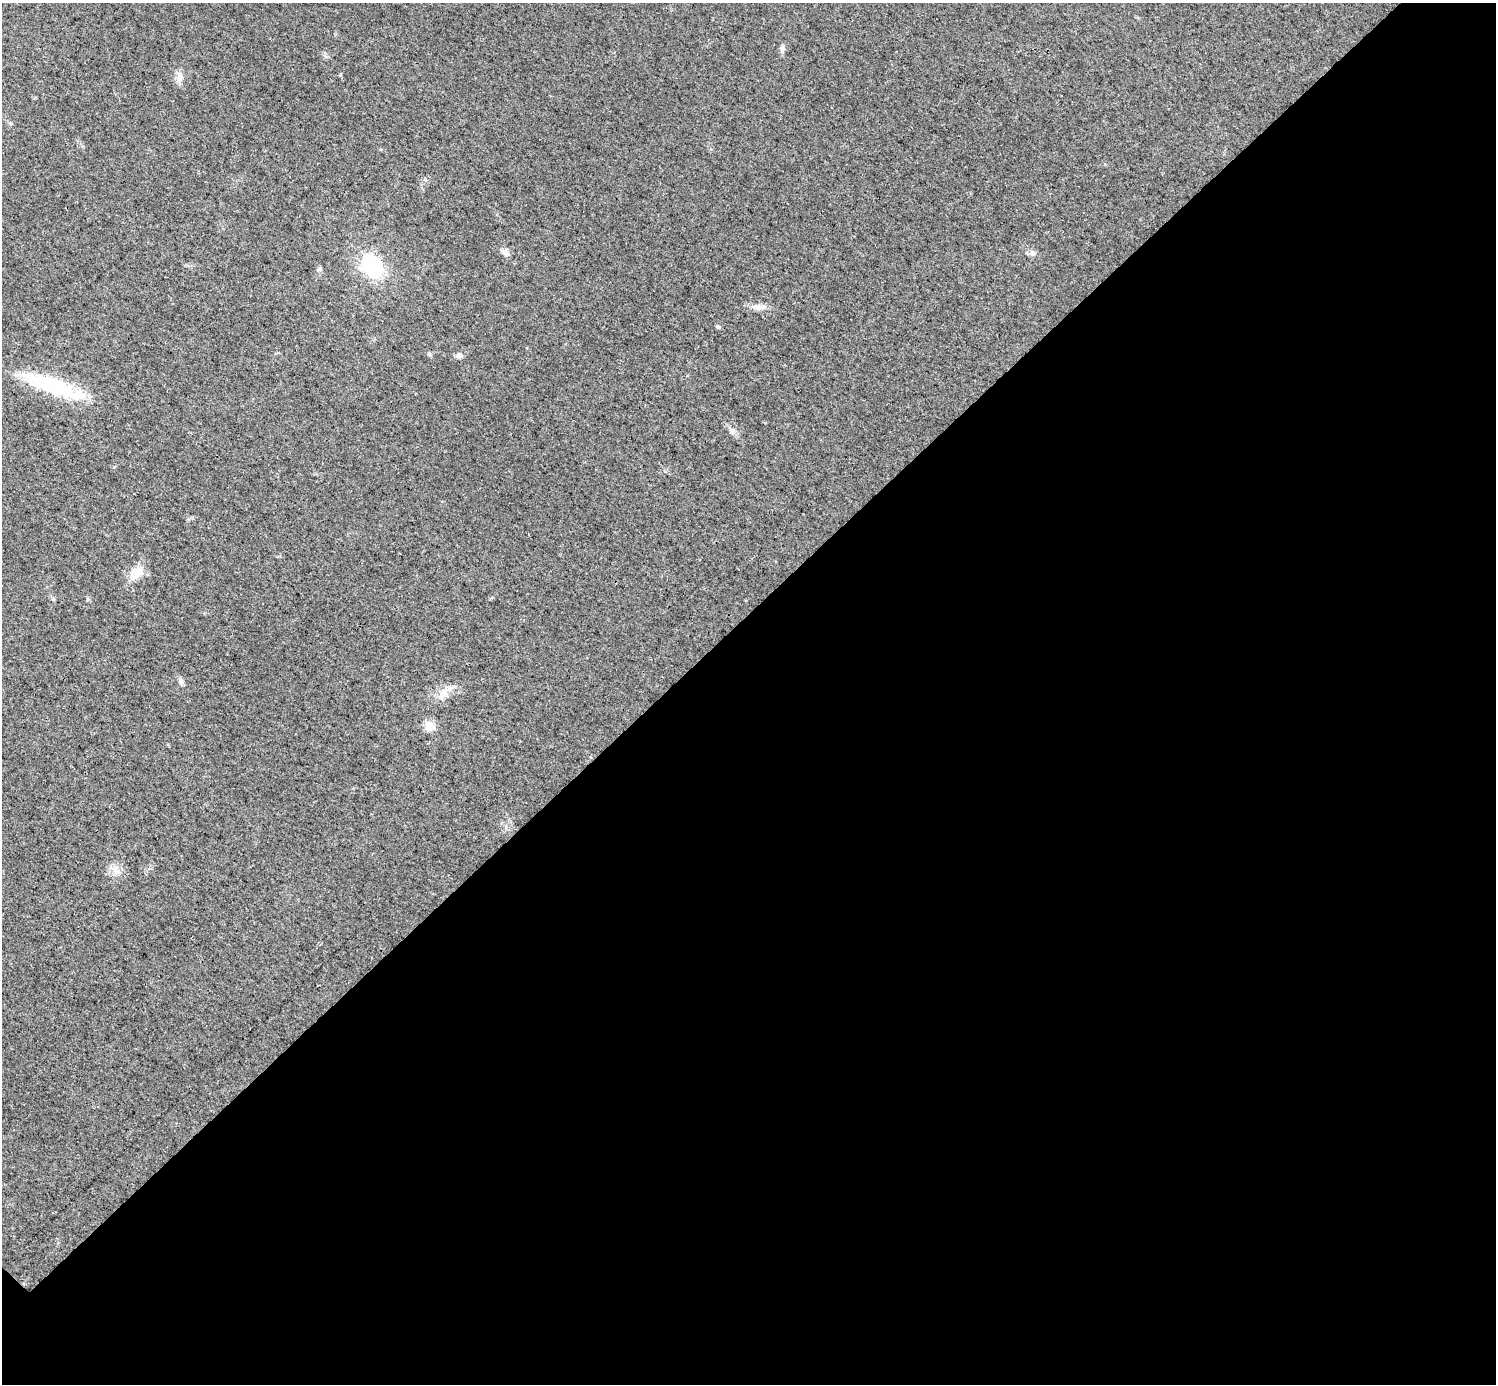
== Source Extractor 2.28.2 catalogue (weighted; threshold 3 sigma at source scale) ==
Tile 12 of 4 x 4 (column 4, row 3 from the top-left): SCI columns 4484-5977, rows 1537-2918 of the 5979 x 5979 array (HDU 1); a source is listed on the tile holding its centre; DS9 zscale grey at full resolution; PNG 1498 x 1386 px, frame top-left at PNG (2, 3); no overlay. Shown black and unused: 56% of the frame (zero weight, under 3 of 4 exposures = <1% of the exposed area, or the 3 px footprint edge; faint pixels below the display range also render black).
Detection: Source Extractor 2.28.2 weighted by HDU 2 'WHT'; one run over the whole footprint, this tile lists its part. Background 0.0162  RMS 0.0049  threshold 0.022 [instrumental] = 3 sigma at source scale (4.5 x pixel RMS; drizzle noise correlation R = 1.50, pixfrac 1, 0.05/0.05 arcsec/px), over >= 5 px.
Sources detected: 15; all 15 listed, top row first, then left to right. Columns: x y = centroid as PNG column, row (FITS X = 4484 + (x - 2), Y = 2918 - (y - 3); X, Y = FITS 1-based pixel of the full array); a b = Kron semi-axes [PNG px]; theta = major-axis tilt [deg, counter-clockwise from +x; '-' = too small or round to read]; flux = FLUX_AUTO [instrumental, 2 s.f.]
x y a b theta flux
782 49 9 6 -86 1.5
180 75 12 6 -50 2
505 252 11 8 -55 2.1
1032 253 8 6 11 1.4
372 266 20 13 -64 37
319 269 7 3 36 0.7
758 307 24 6 -2 3.3
718 326 7 3 -8 0.63
459 355 8 6 -6 1.6
52 385 66 17 -21 40
732 431 7 4 -89 1.1
135 573 21 15 47 6.7
181 682 7 7 - 1.4
443 693 15 10 36 4.9
430 726 10 10 - 5.9
Unlisted compact peaks at least as high as the median listed source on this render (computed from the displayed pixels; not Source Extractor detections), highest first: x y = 429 354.